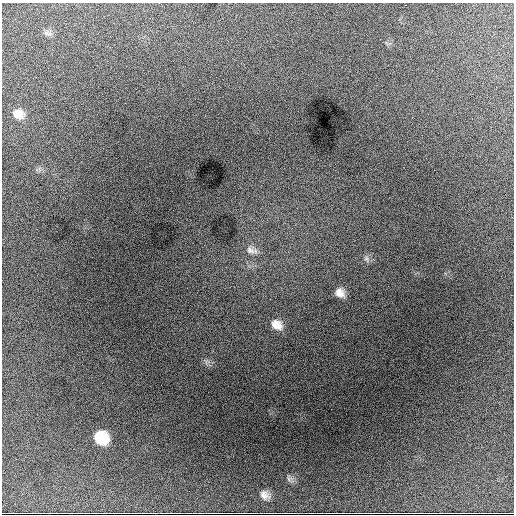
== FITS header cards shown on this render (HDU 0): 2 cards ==
NAXIS1  =                  512 / Axis length
NAXIS2  =                  512 / Axis length

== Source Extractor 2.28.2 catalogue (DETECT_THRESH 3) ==
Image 512 x 512 px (HDU 0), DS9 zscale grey, 1 PNG px = 1 image px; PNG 516 x 516 px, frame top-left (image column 1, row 512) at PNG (2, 3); no overlay
Background 3410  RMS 55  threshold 166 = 3 sigma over >= 5 px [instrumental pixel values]
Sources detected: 9; all 9 listed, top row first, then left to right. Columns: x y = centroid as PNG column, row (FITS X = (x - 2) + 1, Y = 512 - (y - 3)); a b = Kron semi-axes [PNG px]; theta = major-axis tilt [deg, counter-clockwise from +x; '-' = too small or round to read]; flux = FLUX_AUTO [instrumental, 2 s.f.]
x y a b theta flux
47 33 14 5 -10 13000
18 114 14 10 -22 37000
250 250 15 10 -27 27000
366 259 7 6 - 10000
340 293 12 9 -40 30000
277 325 14 11 -30 40000
101 438 12 10 -29 130000
289 479 7 4 -71 8100
265 495 13 11 -39 26000